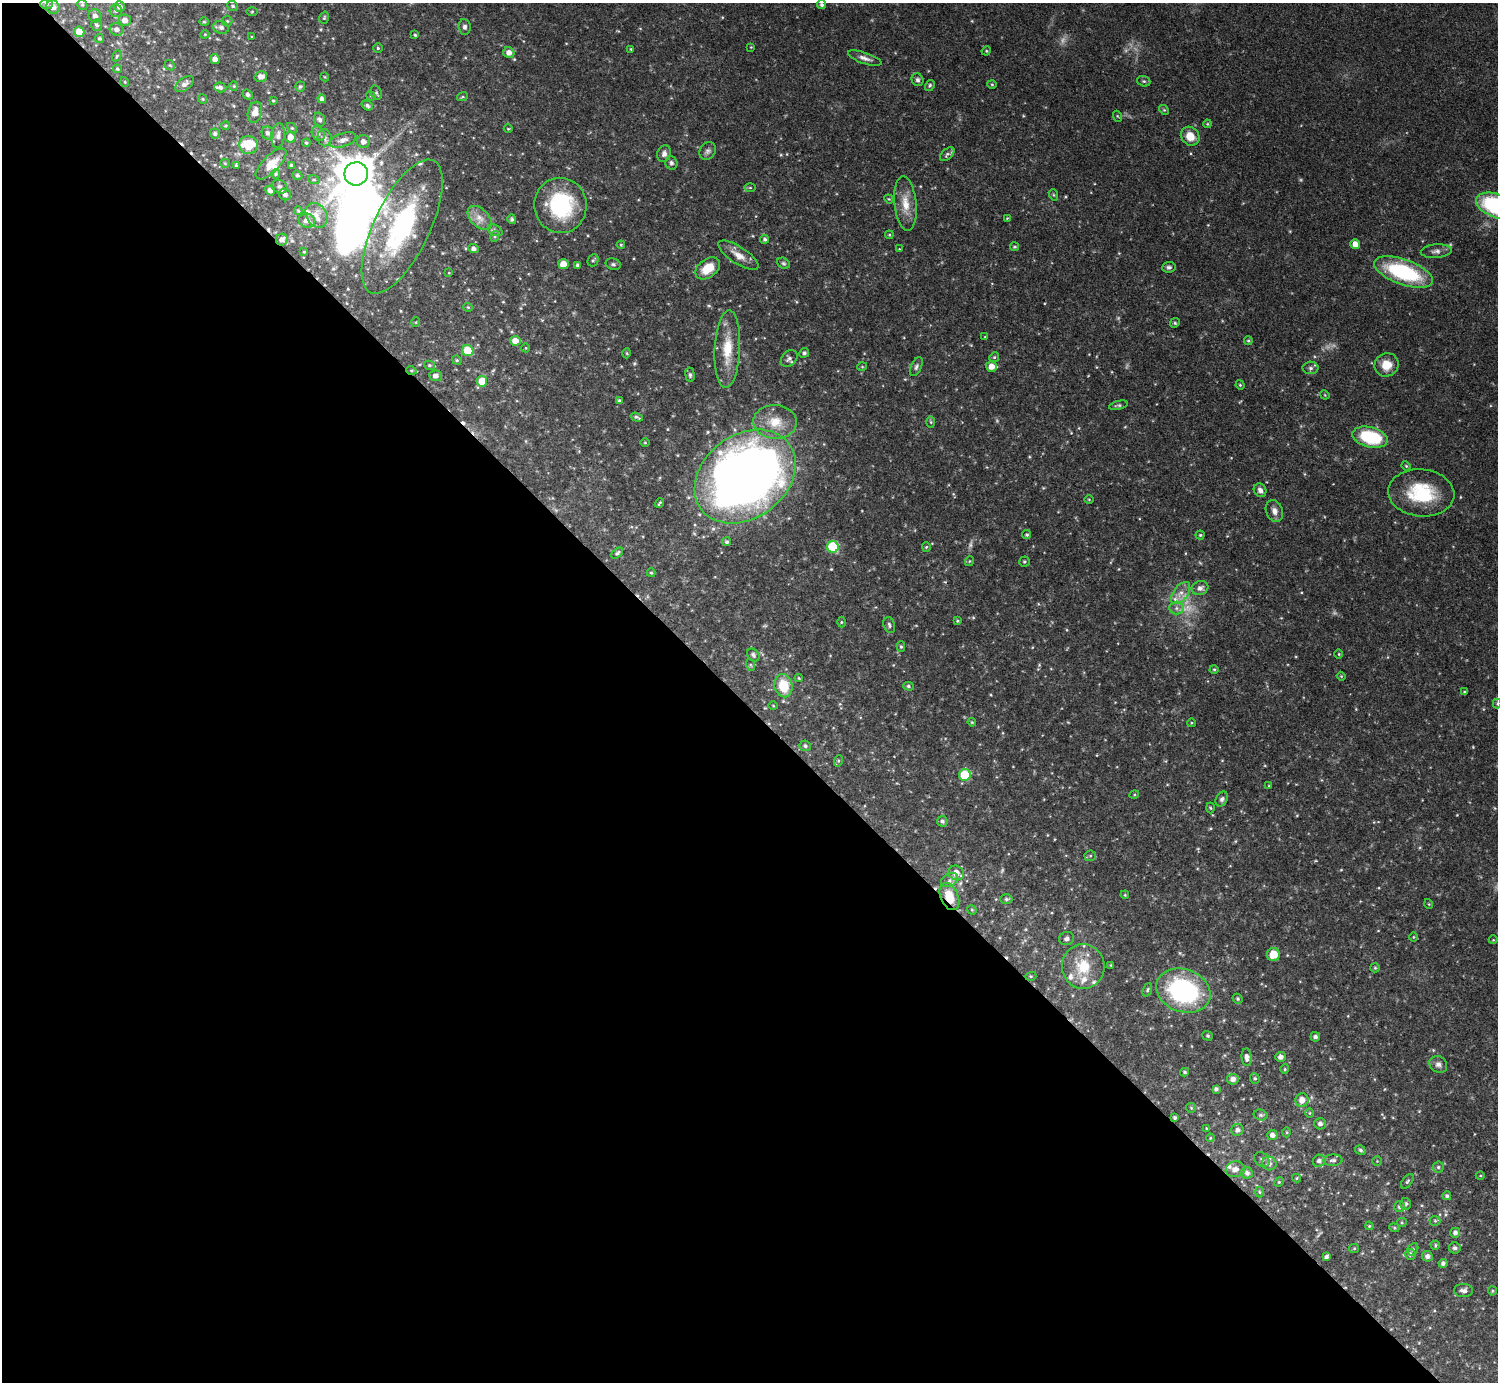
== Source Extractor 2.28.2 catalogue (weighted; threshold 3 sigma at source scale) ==
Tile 9 of 4 x 4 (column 1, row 3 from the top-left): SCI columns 45-1540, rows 1723-3102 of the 6034 x 6030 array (HDU 1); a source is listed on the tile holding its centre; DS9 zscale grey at full resolution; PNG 1500 x 1384 px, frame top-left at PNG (2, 3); each listed source drawn as its Kron ellipse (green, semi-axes under 4 px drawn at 4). Shown black and unused: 49% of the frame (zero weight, under 3 of 5 exposures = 3% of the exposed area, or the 3 px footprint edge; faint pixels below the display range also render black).
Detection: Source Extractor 2.28.2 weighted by HDU 2 'WHT'; one run over the whole footprint, this tile lists its part. Background 0.0615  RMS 0.0038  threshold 0.017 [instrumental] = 3 sigma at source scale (4.5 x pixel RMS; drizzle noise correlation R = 1.50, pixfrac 1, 0.05/0.05 arcsec/px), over >= 5 px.
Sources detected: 293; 8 too faint to see at this stretch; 2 inside a brighter object's white glare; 3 cosmic-ray / hot-pixel residue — neither listed nor drawn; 11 inside a brighter listed object's ellipse — not listed separately; the other 269 listed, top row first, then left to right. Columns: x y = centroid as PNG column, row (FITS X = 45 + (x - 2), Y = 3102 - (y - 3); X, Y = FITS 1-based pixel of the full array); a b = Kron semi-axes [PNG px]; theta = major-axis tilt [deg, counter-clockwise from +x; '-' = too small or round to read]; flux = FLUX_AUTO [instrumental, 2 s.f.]
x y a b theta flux
46 4 6 5 - 0.91
82 5 5 4 - 0.54
821 5 5 4 - 0.8
233 6 5 5 - 0.71
53 7 7 6 - 2.3
120 7 5 5 - 1.7
116 11 6 6 - 0.93
252 11 5 4 - 0.39
95 16 7 6 - 1.6
324 18 6 4 74 0.53
125 20 6 5 - 2.3
227 21 5 5 - 0.6
204 22 4 4 - 0.48
97 25 6 5 - 0.97
221 27 8 6 -15 1.1
465 27 7 6 - 1.1
117 29 7 6 - 1.5
79 32 5 5 - 5.1
205 34 4 3 - 0.32
415 35 4 3 - 0.46
252 37 3 2 - 0.3
100 38 4 4 - 0.58
751 47 3 3 - 0.24
378 48 5 5 - 0.55
631 49 4 3 - 0.3
986 51 5 4 - 0.39
509 53 6 5 - 2.3
117 56 6 4 59 0.44
865 58 17 5 -19 1.9
215 59 5 4 - 2.4
170 65 5 4 - 0.47
117 69 4 4 - 0.49
261 77 6 5 - 2
325 77 4 3 - 0.28
917 80 6 5 - 0.83
1144 81 7 5 -19 0.62
125 82 5 3 - 0.29
184 84 10 6 37 1.8
992 84 4 4 - 0.42
930 85 6 4 59 0.55
234 86 4 4 - 0.41
220 87 6 5 - 0.92
300 87 5 5 - 0.71
376 93 7 5 -69 0.79
248 95 5 4 - 0.98
371 96 5 3 - 0.37
462 97 5 3 - 0.41
203 99 5 4 - 0.44
322 99 4 4 - 1.3
273 101 3 3 - 0.41
367 105 6 4 -36 0.82
1164 110 5 4 - 0.46
255 112 10 7 77 3.1
1117 116 5 3 - 0.36
320 119 7 5 -69 0.93
1207 124 4 3 - 0.35
225 126 5 4 - 0.44
292 128 6 4 -44 0.47
508 129 4 3 - 0.3
268 133 6 6 - 1.4
318 133 7 6 - 1
215 134 5 5 - 0.79
278 135 12 6 84 1.7
1190 136 10 8 -47 4.8
290 137 5 5 - 3
325 138 8 7 - 1.3
343 140 14 6 18 2.3
363 142 6 6 - 1.8
306 143 4 3 - 0.53
248 145 9 9 - 10
708 151 9 7 57 1.3
664 154 8 6 72 1.4
947 154 9 5 43 0.89
225 163 5 4 - 0.43
671 163 7 6 - 0.87
271 164 20 8 45 4.4
236 165 4 4 - 0.46
291 165 3 3 - 0.51
276 174 4 4 - 0.48
356 174 12 11 - 1100
297 175 5 4 - 0.7
314 180 6 4 -18 0.5
279 186 8 6 -29 1
750 188 6 4 0 0.44
270 190 5 4 - 1.8
285 194 6 5 - 1.5
1054 195 6 3 -71 0.42
889 199 5 3 - 0.34
905 203 27 11 -84 6.4
560 205 27 26 - 32
1497 206 22 12 -20 43
298 211 4 3 - 0.43
316 215 13 10 -57 3.4
480 218 14 9 -45 3.3
1007 218 3 3 - 0.26
512 219 5 4 - 0.89
307 220 8 7 - 2.5
402 227 73 28 64 60
495 230 8 5 -30 0.94
889 235 4 3 - 0.34
495 236 5 3 - 0.5
765 239 4 4 - 0.69
282 240 6 5 - 1.7
1355 244 5 4 - 3
621 245 4 4 - 0.39
1014 247 4 4 - 0.5
474 248 5 4 - 1.2
899 249 3 3 - 0.25
1436 251 15 7 5 1.9
304 252 3 2 - 0.3
738 255 23 8 -33 3.8
593 260 6 5 - 0.67
783 263 7 5 -31 0.68
563 264 5 5 - 5.5
613 264 8 5 -19 0.85
577 265 4 3 - 0.74
1169 267 7 5 5 0.87
708 268 14 9 38 7.2
1403 272 31 12 -19 36
449 273 4 3 - 0.29
468 307 4 4 - 0.38
416 322 5 3 - 0.31
1175 323 5 4 - 0.5
985 337 3 3 - 0.3
1248 340 4 4 - 0.46
515 341 5 5 - 3.6
526 348 4 3 - 0.27
727 349 39 12 87 11
468 351 6 5 - 9.4
627 353 5 3 - 0.36
804 353 5 4 - 0.76
994 357 5 4 - 0.52
789 359 9 7 46 1.4
457 360 5 4 - 0.49
429 365 5 4 - 0.57
1387 365 12 11 - 5.5
991 366 5 5 - 3.4
862 367 5 3 - 0.35
916 367 10 5 65 1
1311 368 8 6 0 1.1
411 370 5 3 - 0.44
690 375 7 4 -84 0.8
435 376 6 5 - 1.6
482 381 5 5 - 7.2
1240 385 5 4 - 0.4
1325 395 5 3 - 0.33
619 400 4 3 - 0.55
1118 405 9 4 13 0.66
637 417 6 2 -18 0.68
775 422 21 17 -3 8
931 422 6 4 -88 0.46
1370 437 18 10 -14 23
645 442 5 3 - 0.31
1406 466 5 4 - 0.4
745 477 55 41 37 380
1260 490 7 6 - 1.5
1421 493 33 23 -5 21
1089 499 4 3 - 0.3
659 503 5 2 - 0.44
1274 511 11 8 -67 2.3
1027 535 4 4 - 0.6
1200 535 4 4 - 0.45
727 542 4 4 - 0.79
833 547 6 5 - 30
926 547 4 4 - 0.4
617 553 7 4 41 0.8
970 561 5 3 - 0.31
1024 562 5 5 - 0.6
651 573 4 3 - 0.44
1200 588 8 6 18 2
1181 593 13 7 53 2.8
1176 608 7 6 - 1.4
957 621 4 3 - 0.48
841 622 5 3 - 0.4
889 625 8 5 -72 0.91
901 647 5 4 - 0.53
1339 654 5 3 - 0.36
753 655 7 5 -51 0.82
751 665 6 4 -71 0.45
1214 669 4 4 - 0.43
1341 676 4 3 - 0.36
799 678 4 4 - 0.36
783 686 12 9 -77 11
908 686 5 4 - 0.65
1464 692 4 4 - 0.39
1497 704 5 4 - 0.38
773 706 5 3 - 0.32
972 722 4 4 - 0.39
1191 723 4 3 - 0.31
805 746 6 5 - 0.99
838 761 6 3 72 0.47
965 775 6 5 - 19
1269 786 3 3 - 0.31
1134 795 5 3 - 0.38
1222 799 8 5 62 0.99
1210 808 5 3 - 0.4
942 821 5 5 - 0.84
1090 856 6 5 - 0.6
956 873 8 7 - 3.7
949 880 9 6 28 1.4
1125 895 4 3 - 0.36
949 896 14 8 -66 8
1006 899 6 4 0 0.68
1429 904 5 3 - 0.3
972 910 5 4 - 0.37
1414 937 5 3 - 0.29
1067 939 7 6 - 1.3
1493 940 4 3 - 0.27
1273 955 6 6 - 6.4
1111 965 4 3 - 0.35
1083 966 22 21 - 12
1375 968 5 4 - 0.48
1031 976 5 3 - 0.45
1147 990 7 4 68 0.57
1183 991 28 21 -19 52
1238 999 5 4 - 0.62
1207 1036 5 4 - 0.52
1315 1037 5 4 - 1.1
1247 1057 9 5 -85 1.7
1281 1057 5 5 - 1.4
1438 1064 9 8 - 1.6
1285 1069 4 4 - 0.44
1185 1072 4 3 - 0.55
1255 1078 5 5 - 0.58
1233 1079 6 5 - 1.9
1216 1089 4 4 - 0.9
1302 1100 7 6 - 3.1
1191 1108 5 4 - 0.38
1310 1113 4 3 - 0.32
1261 1115 7 5 -15 0.79
1175 1118 4 4 - 0.68
1320 1124 6 5 - 1.4
1206 1128 4 2 - 0.27
1237 1130 6 5 - 1.4
1287 1132 5 3 - 0.38
1272 1135 5 5 - 1.4
1210 1138 4 3 - 0.32
1360 1150 5 4 - 0.73
1262 1160 8 6 -41 1
1333 1160 9 5 1 1.1
1319 1161 6 6 - 1.3
1377 1161 5 5 - 0.46
1269 1163 7 7 - 1.4
1438 1167 5 5 - 0.6
1235 1169 9 8 - 2.2
1247 1173 6 5 - 1.3
1480 1176 4 3 - 0.33
1297 1178 4 4 - 0.43
1407 1181 8 5 52 0.65
1279 1182 5 4 - 0.45
1260 1192 5 3 - 0.41
1447 1196 4 4 - 0.81
1405 1204 6 5 - 0.98
1400 1207 5 5 - 1
1435 1221 5 5 - 0.57
1402 1222 5 4 - 0.45
1369 1226 4 3 - 0.41
1394 1228 5 4 - 0.47
1455 1233 5 5 - 1.3
1435 1245 5 4 - 0.5
1354 1248 5 4 - 0.49
1455 1248 6 5 - 1
1413 1249 6 5 - 0.72
1410 1254 5 5 - 1.1
1427 1256 5 5 - 1.4
1326 1257 4 4 - 1
1443 1263 4 4 - 0.97
1463 1291 9 6 -2 1.4
1492 1291 4 4 - 0.41
Overlapping masked pixels (flux is a lower limit): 4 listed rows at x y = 402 227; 282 240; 411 370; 949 896
Isophote crosses this tile's border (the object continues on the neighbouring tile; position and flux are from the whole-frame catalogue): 2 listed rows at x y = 1497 206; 1497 704